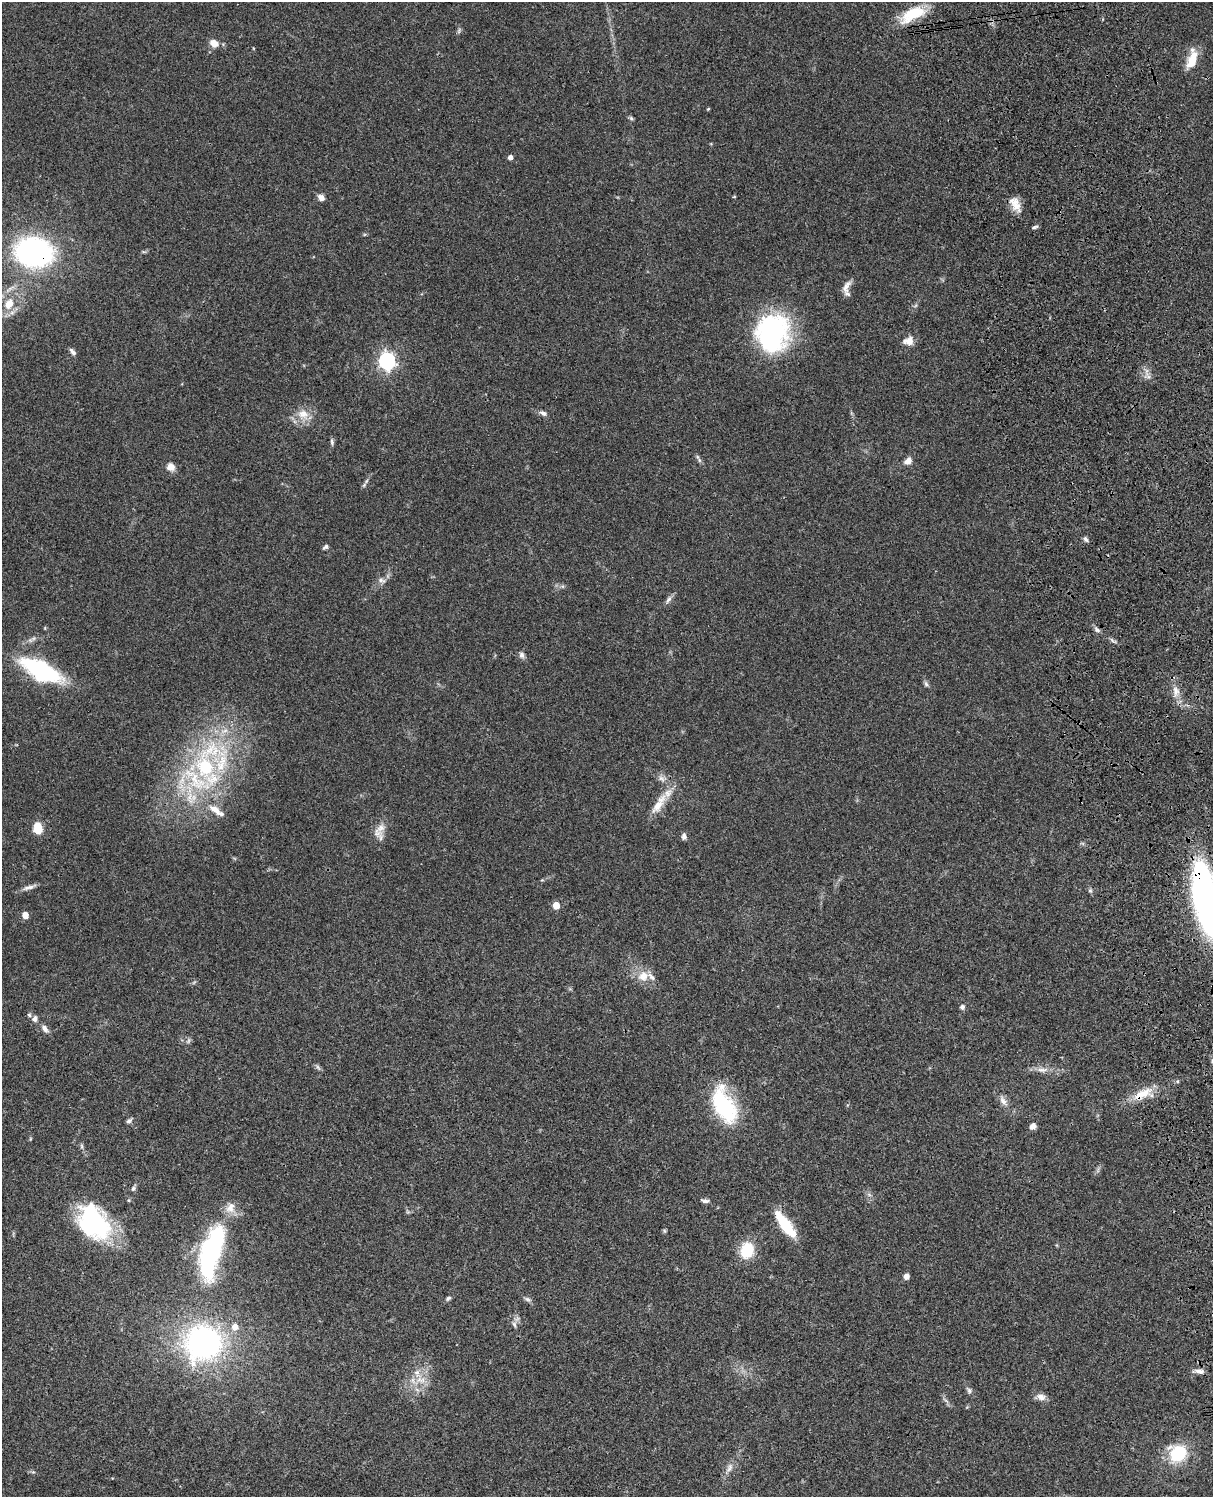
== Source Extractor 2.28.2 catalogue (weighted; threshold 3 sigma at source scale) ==
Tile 6 of 4 x 3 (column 2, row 2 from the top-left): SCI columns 1334-2544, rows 1771-3265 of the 5086 x 4923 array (HDU 1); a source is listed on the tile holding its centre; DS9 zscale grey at full resolution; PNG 1215 x 1499 px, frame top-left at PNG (2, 2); no overlay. Shown black and unused: <1% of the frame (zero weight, under 3 of 4 exposures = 6% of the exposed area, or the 3 px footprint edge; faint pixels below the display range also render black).
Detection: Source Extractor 2.28.2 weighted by HDU 2 'WHT'; one run over the whole footprint, this tile lists its part. Background 0.0761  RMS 0.0059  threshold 0.0264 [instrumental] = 3 sigma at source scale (4.5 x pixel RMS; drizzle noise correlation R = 1.50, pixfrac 1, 0.05/0.05 arcsec/px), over >= 5 px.
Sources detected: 94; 2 too faint to see at this stretch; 1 inside a brighter object's white glare — not listed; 12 inside a brighter listed object's ellipse — not listed separately; the other 79 listed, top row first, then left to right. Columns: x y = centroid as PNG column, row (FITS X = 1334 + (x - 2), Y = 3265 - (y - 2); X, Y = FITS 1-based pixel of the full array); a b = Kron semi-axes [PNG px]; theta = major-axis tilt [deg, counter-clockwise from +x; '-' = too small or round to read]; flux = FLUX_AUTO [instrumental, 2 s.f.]
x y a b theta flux
912 14 34 13 28 19
214 43 9 7 -30 5.8
1192 60 22 10 69 12
708 109 4 3 - 0.56
631 118 6 5 - 0.96
510 157 5 4 - 2.7
734 197 5 3 - 0.51
321 198 8 6 -44 2.9
1015 204 20 11 -61 6.7
1035 227 9 4 21 1.1
34 252 27 20 -9 150
846 287 18 8 64 3.8
9 304 17 12 57 12
772 333 41 33 79 94
908 341 15 11 16 4.7
73 352 10 5 -48 1.9
387 361 7 6 - 180
543 413 10 6 -26 2
303 414 17 14 -22 8.3
332 442 9 5 -77 1.2
699 460 7 4 -71 1.1
908 461 11 8 35 3.3
171 467 10 9 - 4.1
364 485 6 4 48 0.87
1085 539 8 5 -56 1.4
325 547 7 5 36 1.3
382 580 11 6 -15 2.1
668 599 12 5 56 2
1097 630 9 6 -34 1.8
522 655 9 7 -68 2
41 670 31 13 -27 88
926 684 8 5 -72 1.3
1176 691 14 8 87 4.4
212 750 43 27 10 49
661 778 10 7 -38 2.7
195 780 51 21 -48 42
659 804 37 11 57 11
38 828 11 8 -84 11
380 828 18 10 43 5.5
684 836 8 6 86 1.8
29 887 21 5 17 2.9
1090 891 6 4 -19 0.88
1205 898 42 15 -79 320
556 905 5 5 - 7.9
25 915 7 6 - 3.9
643 976 16 13 31 7.6
962 1007 6 6 - 1.4
35 1019 9 7 87 2
45 1028 12 7 -49 2.6
1212 1061 6 4 90 0.96
318 1067 8 4 -53 1.2
1042 1070 19 6 2 4.2
1142 1094 30 11 28 12
1003 1101 16 8 -55 3.8
724 1106 43 21 -65 50
129 1121 9 5 37 1.3
1033 1126 5 4 - 4.8
30 1139 6 3 72 0.56
82 1146 8 4 -82 1.1
133 1188 8 5 65 1.3
129 1200 5 3 - 0.56
705 1201 11 5 -10 1.8
94 1222 39 28 -53 71
785 1225 30 9 -54 25
665 1231 6 4 -37 0.79
747 1250 19 15 75 17
210 1252 54 19 72 99
906 1276 5 5 - 3.5
448 1298 7 5 43 1.1
527 1299 8 6 -17 1.5
514 1324 9 5 -70 1.6
235 1327 7 7 - 4.6
203 1343 27 25 34 160
1200 1371 12 6 -6 2.8
419 1380 10 8 57 4.7
969 1390 9 6 -56 1.6
1041 1397 12 9 -17 3.4
1178 1453 19 18 - 27
729 1468 15 6 64 3.4
Overlapping masked pixels (flux is a lower limit): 3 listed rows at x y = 34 252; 1205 898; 1142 1094
Isophote crosses this tile's border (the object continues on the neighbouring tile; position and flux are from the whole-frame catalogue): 4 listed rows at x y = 9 304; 41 670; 1205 898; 1212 1061